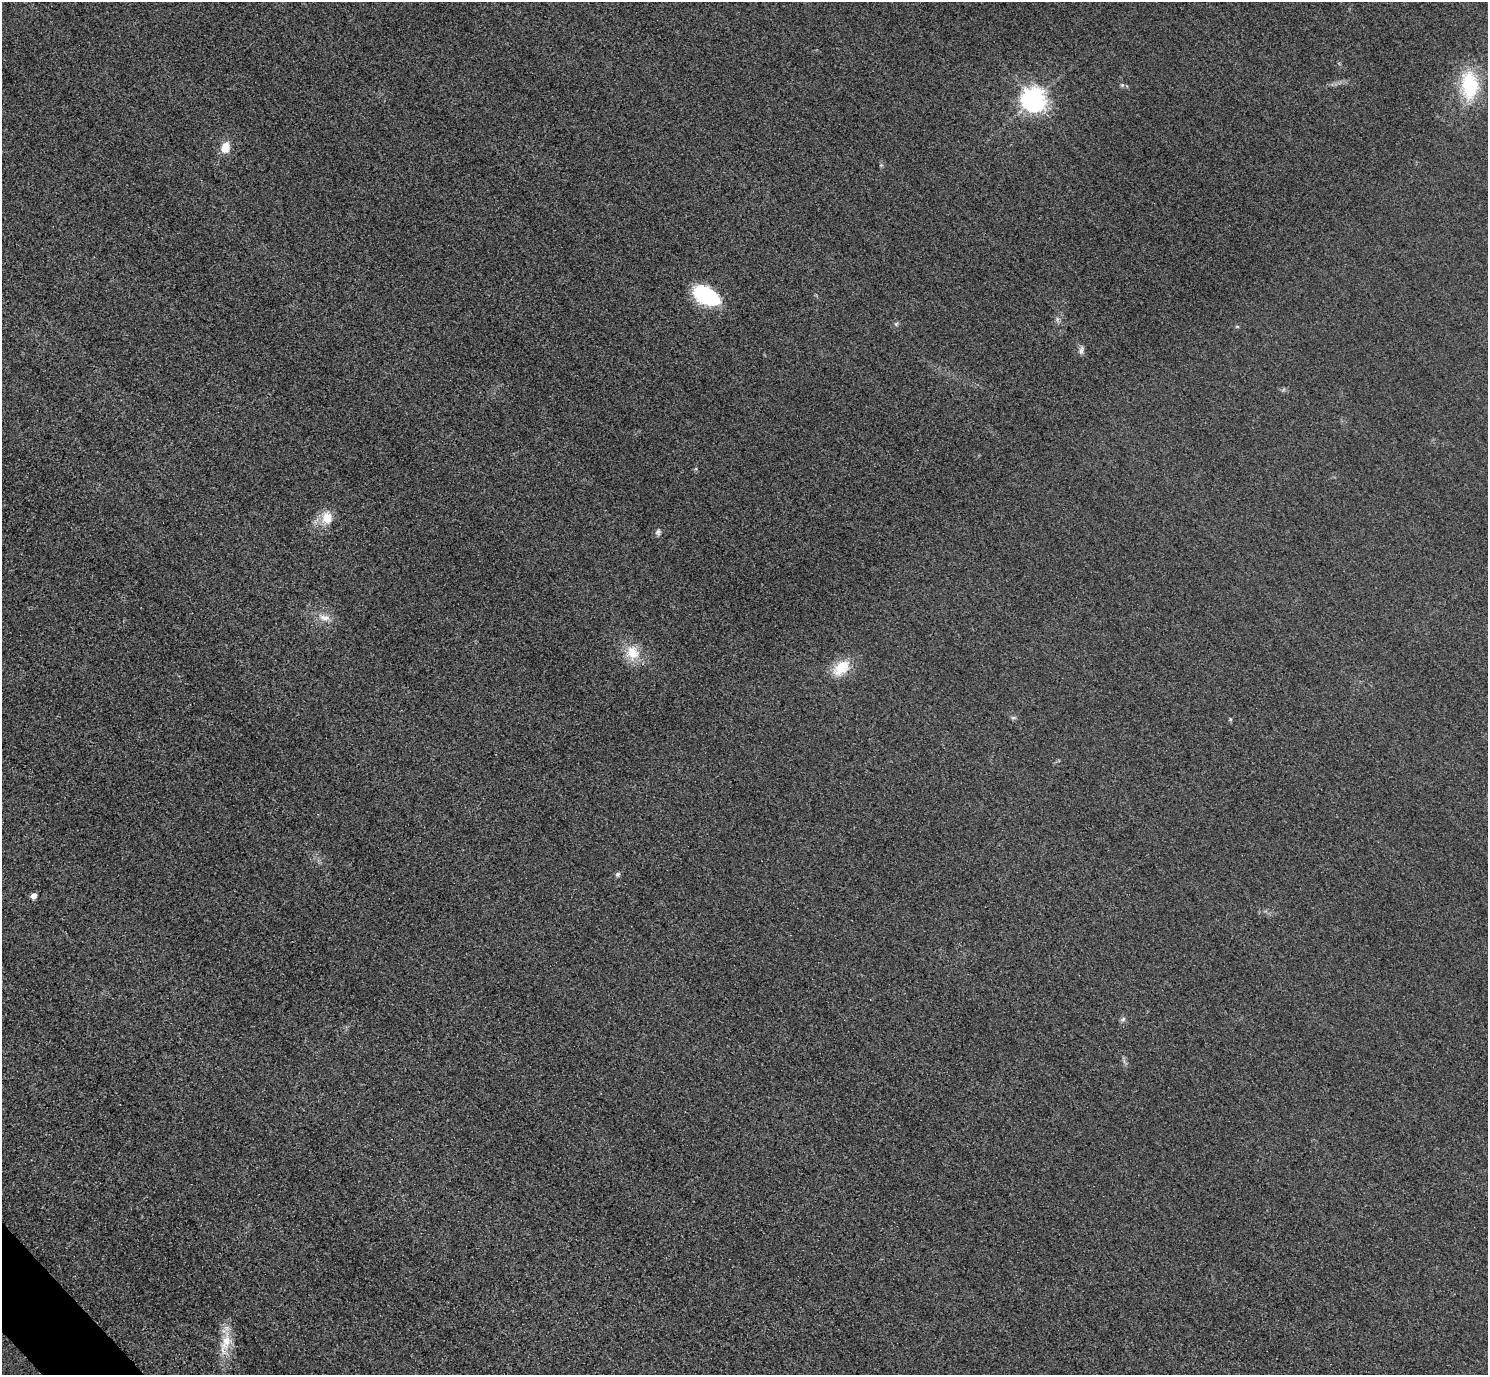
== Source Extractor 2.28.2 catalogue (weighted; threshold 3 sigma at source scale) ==
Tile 7 of 4 x 4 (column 3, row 2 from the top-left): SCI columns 3004-4489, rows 2931-4303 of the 6005 x 6003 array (HDU 1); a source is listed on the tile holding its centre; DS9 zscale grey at full resolution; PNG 1490 x 1377 px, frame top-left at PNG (2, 2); no overlay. Shown black and unused: <1% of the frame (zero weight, under 3 of 4 exposures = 3% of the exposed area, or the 3 px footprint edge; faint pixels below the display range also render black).
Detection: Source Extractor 2.28.2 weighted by HDU 2 'WHT'; one run over the whole footprint, this tile lists its part. Background 0.0531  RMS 0.016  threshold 0.0724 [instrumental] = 3 sigma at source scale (4.5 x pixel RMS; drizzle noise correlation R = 1.50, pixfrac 1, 0.05/0.05 arcsec/px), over >= 5 px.
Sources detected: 18; all 18 listed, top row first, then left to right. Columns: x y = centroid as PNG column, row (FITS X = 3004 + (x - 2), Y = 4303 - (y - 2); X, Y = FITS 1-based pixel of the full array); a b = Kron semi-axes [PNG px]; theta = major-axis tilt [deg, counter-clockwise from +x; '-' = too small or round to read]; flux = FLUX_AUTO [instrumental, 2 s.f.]
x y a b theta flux
1122 85 6 5 - 2.9
1469 85 33 19 -87 94
1033 99 8 8 - 1500
225 147 12 9 70 21
706 295 25 14 -27 140
896 324 6 5 - 2.5
1081 350 10 6 75 5.8
327 518 15 12 -89 26
658 532 8 7 - 4.3
324 618 18 8 -6 14
632 653 19 18 - 33
841 668 25 16 42 37
1013 718 7 4 0 2.7
1230 719 6 3 -72 1.8
617 874 6 6 - 3.8
33 896 5 5 - 12
1123 1019 7 5 45 3.5
226 1342 30 13 73 34